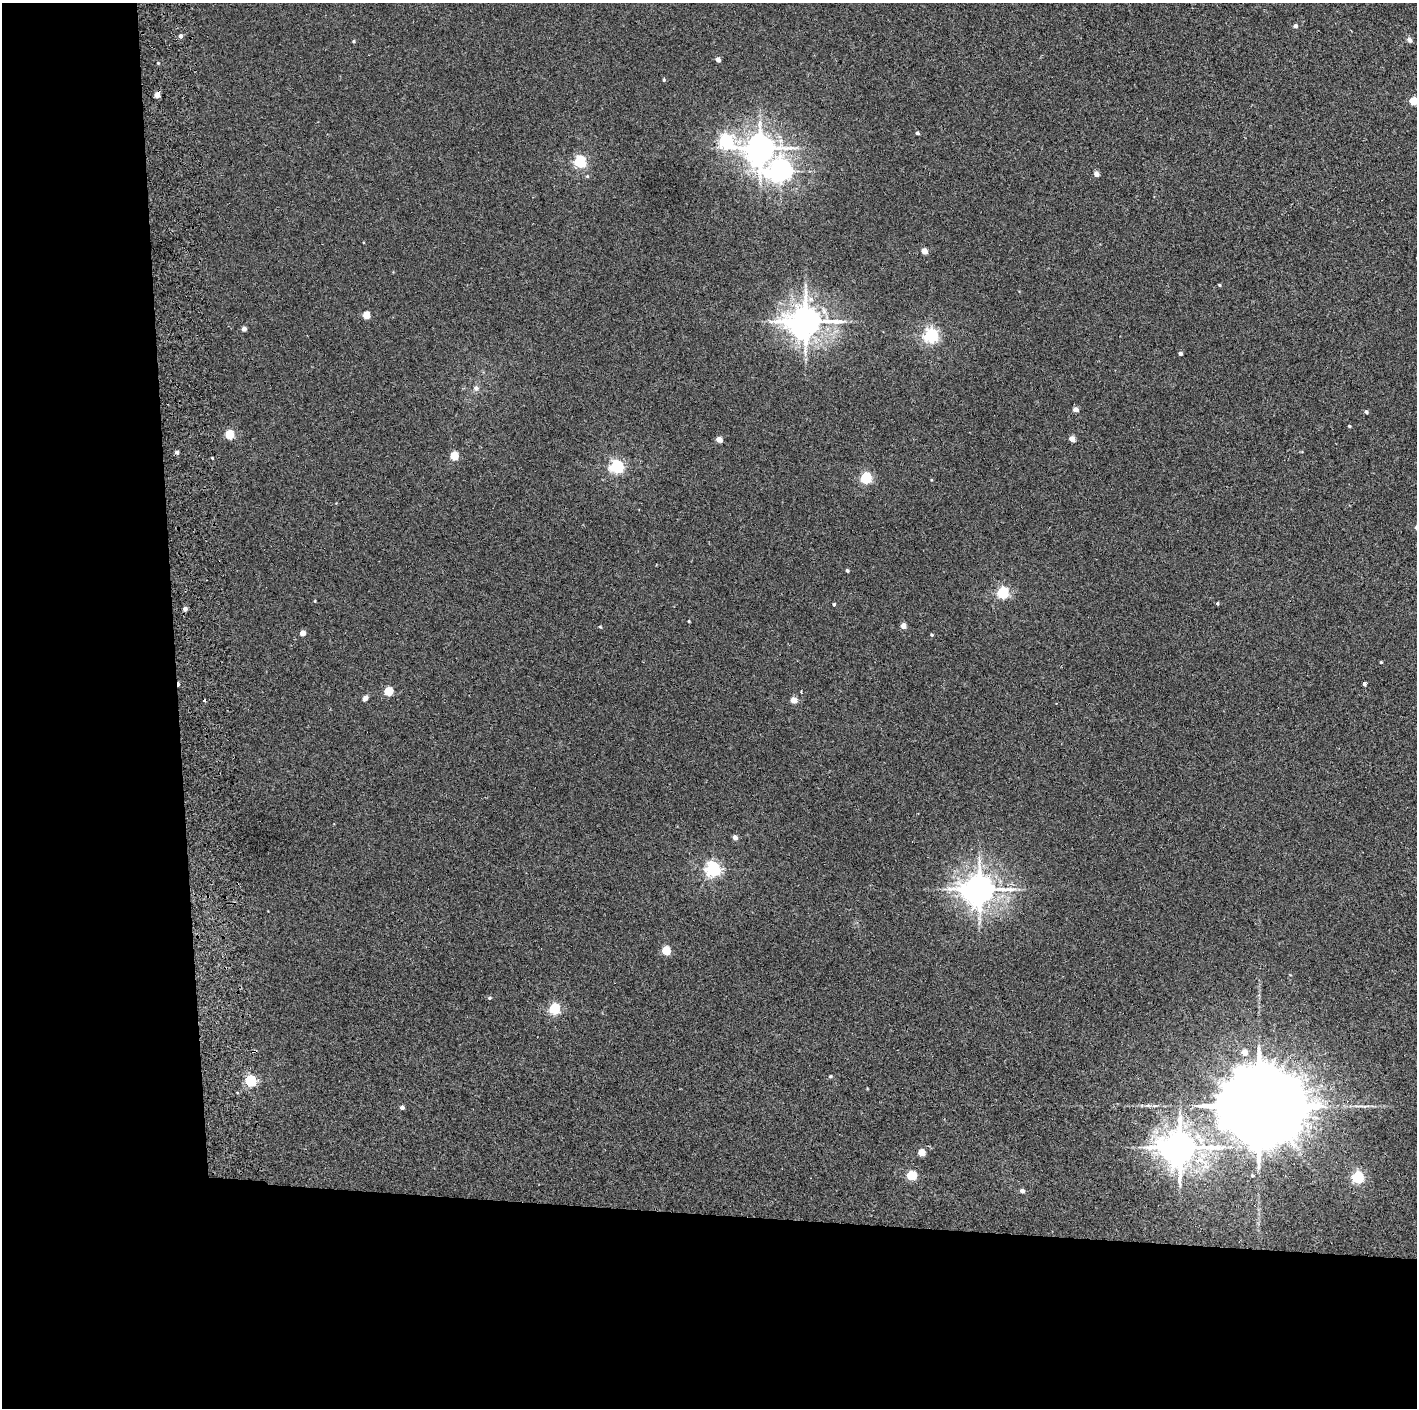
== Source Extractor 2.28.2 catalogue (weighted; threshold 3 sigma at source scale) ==
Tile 7 of 3 x 3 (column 1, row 3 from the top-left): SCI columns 60-1474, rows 4-1409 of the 4361 x 4228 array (HDU 1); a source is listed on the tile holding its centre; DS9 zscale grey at full resolution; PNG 1419 x 1410 px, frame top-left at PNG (2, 3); no overlay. Shown black and unused: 24% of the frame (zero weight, under 2 of 3 exposures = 3% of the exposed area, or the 3 px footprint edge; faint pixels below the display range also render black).
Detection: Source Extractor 2.28.2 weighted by HDU 2 'WHT'; one run over the whole footprint, this tile lists its part. Background 0.0355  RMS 0.0063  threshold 0.0283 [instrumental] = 3 sigma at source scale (4.5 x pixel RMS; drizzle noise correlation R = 1.50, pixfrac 1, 0.05/0.05 arcsec/px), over >= 5 px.
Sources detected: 69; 3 cosmic-ray / hot-pixel residue — not listed; the other 66 listed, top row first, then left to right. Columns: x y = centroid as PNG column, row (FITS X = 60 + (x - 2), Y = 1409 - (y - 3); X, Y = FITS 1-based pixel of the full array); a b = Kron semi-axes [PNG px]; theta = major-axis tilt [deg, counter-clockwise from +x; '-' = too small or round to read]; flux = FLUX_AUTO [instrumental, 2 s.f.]
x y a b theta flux
1295 26 5 4 - 1.6
181 36 5 4 - 2
1409 40 7 6 - 2
353 41 4 3 - 0.74
718 60 4 4 - 4.1
158 63 3 3 - 0.49
664 80 4 4 - 0.85
157 95 5 4 - 5.8
1413 101 5 5 - 15
917 133 4 4 - 1.1
725 141 7 6 - 120
760 148 9 8 - 890
580 162 5 5 - 84
780 171 11 9 13 410
1096 174 4 4 - 4.5
587 176 5 4 - 0.81
924 251 4 4 - 8.5
1219 285 4 3 - 0.71
366 315 5 4 - 16
805 321 11 9 1 1300
244 329 4 4 - 3.7
931 336 6 6 - 160
1180 354 4 3 - 1.8
476 388 7 7 - 2.3
1076 409 4 4 - 3.9
1366 412 4 4 - 1.4
1349 426 4 3 - 0.71
229 435 5 5 - 29
719 439 4 4 - 8.3
1072 439 4 4 - 8.2
454 456 5 5 - 24
212 458 3 3 - 1.4
616 467 6 5 - 110
866 478 5 5 - 69
847 570 3 3 - 1.1
1003 593 5 5 - 79
315 601 4 3 - 0.48
1217 603 3 3 - 0.82
834 604 3 3 - 0.87
185 609 4 4 - 2.2
689 621 3 3 - 0.7
903 626 4 4 - 6
600 627 4 3 - 0.74
302 633 4 4 - 6.3
931 635 3 3 - 0.75
1381 662 4 4 - 0.56
1364 684 4 3 - 3.3
388 691 5 5 - 26
365 698 5 4 - 4.8
794 700 4 4 - 8.8
735 838 5 4 - 3.6
713 869 6 6 - 170
979 889 10 9 - 1100
666 951 5 5 - 28
489 998 5 4 - 0.82
554 1009 5 5 - 61
1245 1052 5 5 - 6.8
830 1076 5 4 - 0.83
250 1081 5 5 - 69
1259 1106 28 18 -5 16000
402 1107 4 4 - 1.9
1180 1147 11 10 - 1500
921 1152 5 5 - 11
911 1176 5 5 - 40
1358 1177 5 5 - 85
1022 1191 4 4 - 2.2
Isophote crosses this tile's border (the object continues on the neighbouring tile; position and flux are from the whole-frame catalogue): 1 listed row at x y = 1413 101